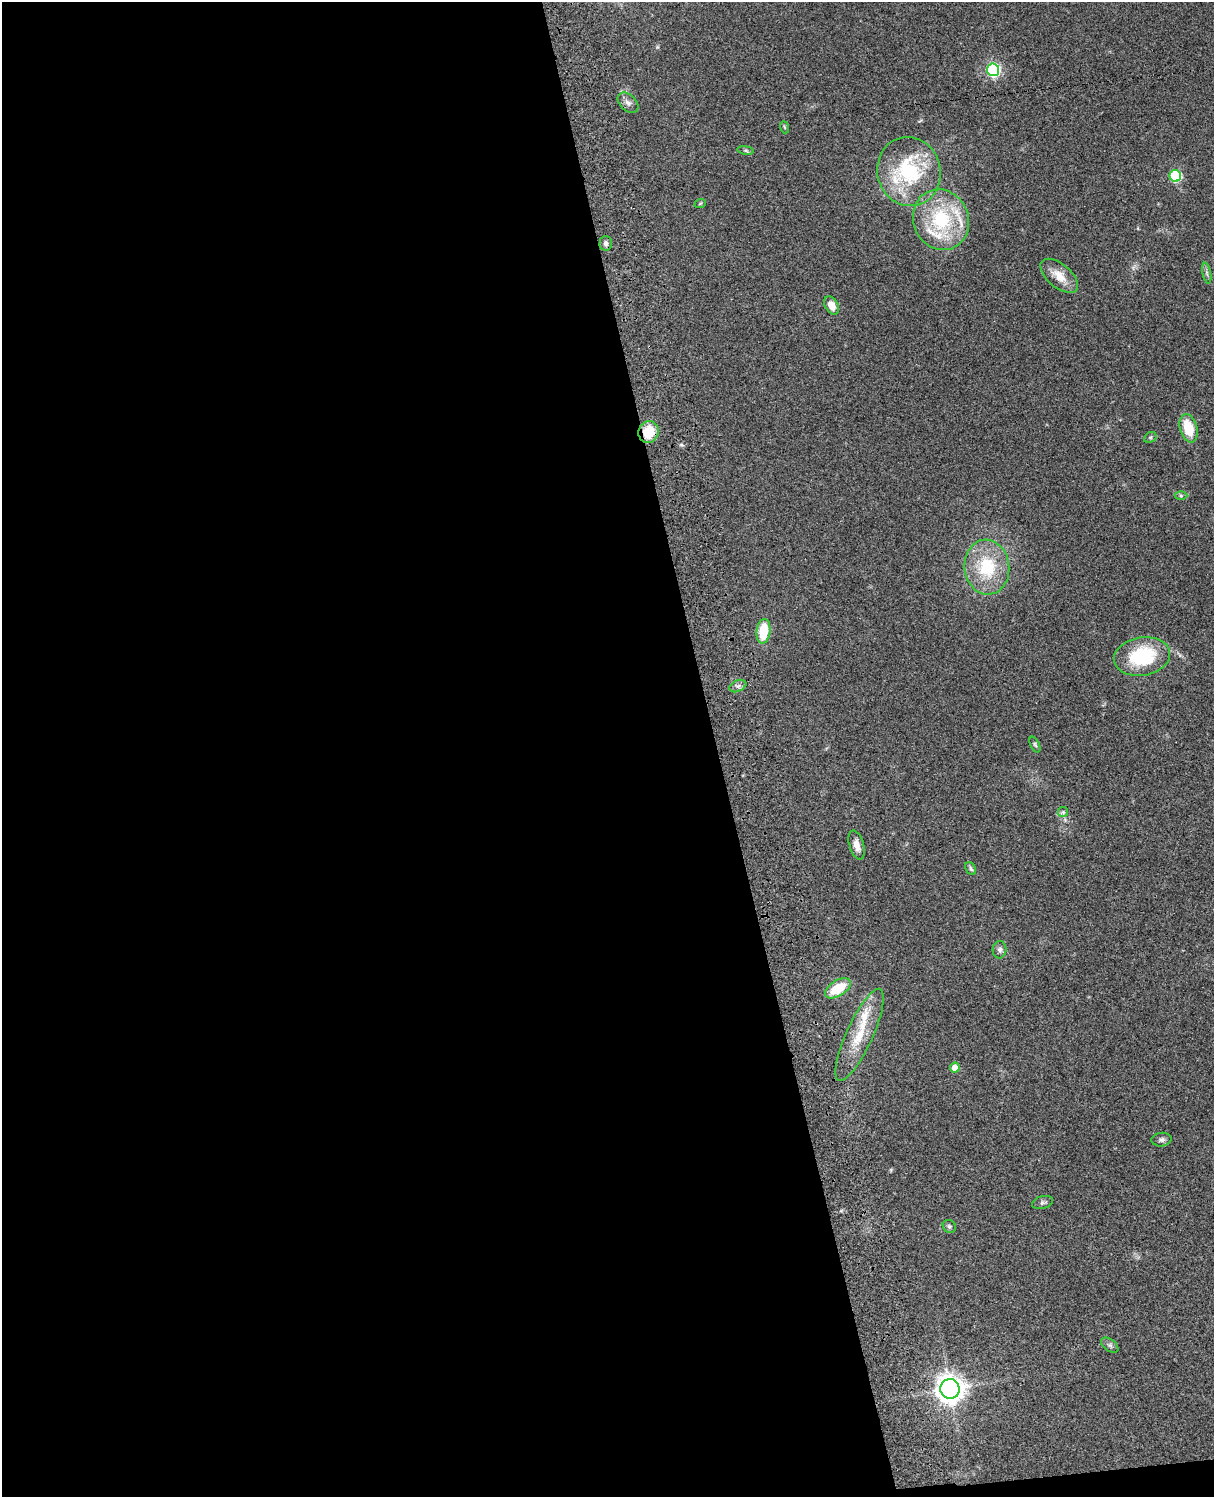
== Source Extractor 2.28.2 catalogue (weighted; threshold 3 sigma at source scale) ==
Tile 9 of 4 x 3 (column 1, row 3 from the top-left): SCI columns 121-1332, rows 278-1772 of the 5086 x 4926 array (HDU 1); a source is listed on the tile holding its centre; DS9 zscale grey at full resolution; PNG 1216 x 1499 px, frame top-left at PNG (2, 2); each listed source drawn as its Kron ellipse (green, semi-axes under 4 px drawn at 4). Shown black and unused: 60% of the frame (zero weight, under 3 of 4 exposures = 6% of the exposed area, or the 3 px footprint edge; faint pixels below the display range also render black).
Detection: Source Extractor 2.28.2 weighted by HDU 2 'WHT'; one run over the whole footprint, this tile lists its part. Background 0.0961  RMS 0.0063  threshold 0.0282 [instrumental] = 3 sigma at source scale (4.5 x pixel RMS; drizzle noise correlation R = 1.50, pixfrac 1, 0.05/0.05 arcsec/px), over >= 5 px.
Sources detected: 38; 5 inside a brighter listed object's ellipse — not listed separately; the other 33 listed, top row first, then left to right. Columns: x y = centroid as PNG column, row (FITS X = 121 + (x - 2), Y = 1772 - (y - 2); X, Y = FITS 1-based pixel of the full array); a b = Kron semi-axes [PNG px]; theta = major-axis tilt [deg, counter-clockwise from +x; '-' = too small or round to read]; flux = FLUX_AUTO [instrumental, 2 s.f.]
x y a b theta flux
993 70 6 6 - 100
628 103 12 8 -44 3
784 127 6 3 -70 0.63
746 150 8 4 -9 1
909 171 35 31 -74 55
1175 176 6 5 - 56
700 204 6 3 20 0.68
941 220 31 27 -68 47
606 243 7 6 - 2
1207 273 10 3 -79 1.4
1059 276 22 11 -40 9.7
832 305 10 6 -59 6.1
1189 428 14 8 -74 18
648 432 11 10 - 16
1150 437 7 5 29 1
1181 496 6 4 -1 1
987 567 27 22 -85 34
763 631 12 7 83 21
1142 656 28 19 9 43
738 686 9 5 23 2.1
1035 745 8 4 -63 1
1063 812 5 5 - 1
857 845 15 7 -73 4.4
971 868 7 5 -58 1.2
1000 950 8 7 - 2.2
838 988 14 7 32 18
860 1035 50 13 66 22
955 1068 5 5 - 9
1161 1140 10 7 6 2
1043 1203 10 6 16 1.8
949 1226 7 6 - 1.3
1110 1345 10 5 -38 1.7
950 1389 10 9 - 650
Overlapping masked pixels (flux is a lower limit): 1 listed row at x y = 648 432